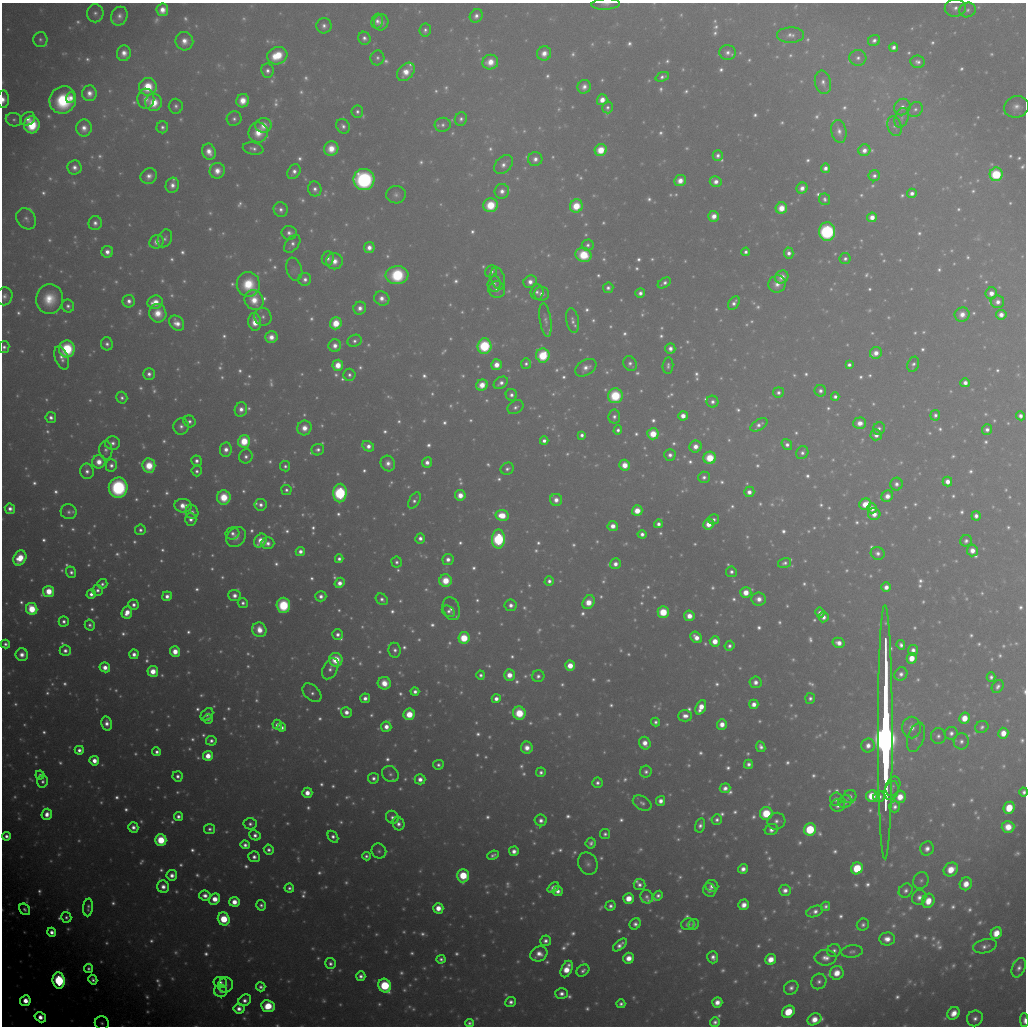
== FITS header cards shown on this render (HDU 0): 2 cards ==
NAXIS1  =                 1024 / Required FITS header
NAXIS2  =                 1024 / Required FITS header

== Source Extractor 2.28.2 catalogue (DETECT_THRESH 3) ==
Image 1024 x 1024 px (HDU 0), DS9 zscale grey, 1 PNG px = 1 image px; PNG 1028 x 1028 px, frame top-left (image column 1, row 1024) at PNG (2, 3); each listed source drawn as its Kron ellipse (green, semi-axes under 4 px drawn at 4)
Background 9990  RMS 58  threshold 174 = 3 sigma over >= 5 px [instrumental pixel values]
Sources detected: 1776; of the 1776, the 500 brightest by FLUX_AUTO listed and drawn (1276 fainter detections omitted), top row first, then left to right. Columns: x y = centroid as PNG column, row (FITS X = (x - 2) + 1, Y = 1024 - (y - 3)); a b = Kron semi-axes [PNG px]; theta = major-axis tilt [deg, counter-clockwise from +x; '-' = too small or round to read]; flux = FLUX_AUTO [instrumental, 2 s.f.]
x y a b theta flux
606 4 14 5 3 1.8e+04
955 8 10 8 4 3.0e+04
162 10 6 5 - 5.5e+04
968 10 8 7 - 1.7e+04
95 13 9 8 - 2.2e+04
119 16 9 8 - 3.2e+04
476 16 7 6 - 2.7e+04
377 21 8 5 76 2.4e+04
381 22 8 7 - 2.6e+04
324 26 7 7 - 2.6e+04
425 30 7 5 79 1.8e+04
790 35 13 7 1 3.1e+04
364 38 6 6 - 2.1e+04
40 40 7 7 - 1.6e+04
874 40 6 5 - 2.3e+04
184 41 9 9 - 5.3e+04
894 47 5 4 - 2.4e+04
728 52 8 7 - 2.7e+04
124 53 8 7 - 5.0e+04
544 53 7 7 - 5.1e+04
277 56 10 8 19 1.7e+05
377 58 7 7 - 1.7e+04
858 58 8 8 - 2.4e+04
490 62 8 7 - 7.5e+04
917 62 7 6 - 2.2e+04
267 71 7 6 - 2.4e+04
406 72 10 7 49 7.3e+04
662 77 7 4 21 1.9e+04
823 82 12 8 -77 3.1e+04
148 87 9 9 - 1.7e+05
584 87 7 6 - 3.5e+04
89 93 8 7 - 4.4e+04
70 98 5 4 - 3.0e+04
3 99 9 6 88 4.1e+04
146 99 10 8 -88 4.6e+04
63 100 14 13 - 3.4e+05
602 100 5 5 - 5.7e+04
243 101 7 6 - 7.7e+04
154 102 8 8 - 1.3e+05
176 106 7 7 - 1.9e+04
607 107 6 5 - 1.7e+04
902 107 8 7 - 2.8e+04
1016 107 12 10 15 4.1e+04
915 109 8 6 39 1.8e+04
357 112 6 6 - 1.8e+04
902 118 10 6 70 1.6e+04
28 119 8 6 35 3.8e+04
234 119 7 7 - 1.9e+04
461 119 7 6 - 1.9e+04
14 120 8 6 -12 1.7e+04
32 125 8 8 - 2.2e+05
264 125 8 7 - 6.1e+04
443 125 8 7 - 1.8e+04
343 126 8 6 -53 2.2e+04
895 126 10 7 -71 1.8e+04
162 127 6 6 - 1.9e+04
84 128 8 8 - 4.6e+04
839 131 11 7 -79 3.3e+04
258 132 10 9 - 9.3e+04
253 149 10 6 -10 2.4e+04
331 149 7 7 - 8.6e+04
601 150 6 6 - 1.4e+05
864 150 6 6 - 3.8e+04
209 152 8 6 -69 5.5e+04
718 155 5 5 - 2.2e+04
535 159 7 7 - 3.2e+04
504 165 11 7 47 3.2e+04
74 168 7 7 - 3.2e+04
825 168 5 4 - 2.8e+04
217 171 8 7 - 6.0e+04
294 172 8 6 57 2.9e+04
996 174 7 6 - 3.8e+05
149 176 8 7 - 3.7e+04
874 176 6 5 - 1.9e+04
364 180 11 10 - 8.6e+05
680 181 6 5 - 5.4e+04
716 182 6 5 - 3.6e+04
172 185 7 6 - 3.6e+04
802 188 5 5 - 3.7e+04
315 189 7 6 - 2.5e+04
502 191 7 7 - 3.5e+04
912 193 5 4 - 2.8e+04
396 195 9 8 - 2.2e+04
824 199 6 5 - 1.6e+04
491 205 7 7 - 1.7e+05
576 206 7 6 - 1.5e+05
781 208 6 5 - 8.5e+04
281 210 7 7 - 2.4e+04
714 216 5 5 - 5.1e+04
872 217 5 4 - 5.6e+04
26 219 11 9 -51 2.4e+04
95 223 7 6 - 2.7e+04
827 231 9 8 - 7.8e+05
289 233 7 7 - 2.5e+04
165 238 9 7 64 1.8e+04
156 242 7 6 - 3.8e+04
292 244 10 6 53 2.2e+04
588 245 6 5 - 1.7e+04
369 248 5 5 - 4.3e+04
107 252 6 6 - 3.9e+04
746 252 4 4 - 1.8e+04
789 253 5 4 - 2.7e+04
583 255 8 7 - 2.1e+05
328 258 7 6 - 2.2e+04
845 259 5 5 - 1.7e+04
334 261 8 8 - 5.4e+04
294 269 12 7 -72 1.9e+04
491 271 6 5 - 2.0e+04
397 275 11 9 5 3.4e+05
782 277 7 6 - 4.6e+04
498 278 11 7 -73 2.0e+04
305 279 6 6 - 2.6e+04
530 282 7 6 - 4.0e+04
664 283 7 4 32 2.0e+04
248 284 12 11 - 1.8e+05
494 284 8 6 87 1.6e+04
777 284 9 8 - 4.3e+04
608 288 5 5 - 2.0e+04
497 290 8 8 - 2.9e+04
537 292 7 6 - 1.9e+04
640 293 5 4 - 2.5e+04
991 293 6 5 - 4.9e+04
541 294 7 7 - 2.8e+04
5 296 9 8 - 2.4e+04
49 299 15 13 78 1.3e+05
382 299 8 7 - 4.0e+04
254 300 10 9 - 9.3e+04
129 301 6 6 - 2.9e+04
155 302 8 6 16 7.6e+04
998 302 6 6 - 3.3e+04
734 303 7 5 56 2.5e+04
68 306 6 6 - 2.0e+04
360 308 6 6 - 3.5e+04
158 313 9 8 - 8.8e+04
962 314 7 7 - 5.0e+04
1001 315 5 5 - 4.1e+04
263 317 9 8 - 2.2e+04
545 320 17 5 -81 2.1e+04
573 321 12 6 -80 2.3e+04
255 322 9 6 -83 9.3e+04
177 323 8 6 -46 5.2e+04
336 323 6 6 - 1.3e+05
271 337 6 6 - 5.2e+04
355 341 7 6 - 1.9e+04
107 344 6 6 - 2.1e+04
335 346 6 6 - 3.9e+04
484 346 8 7 - 4.7e+05
4 347 6 5 - 1.9e+04
67 349 8 8 - 3.7e+05
670 349 5 5 - 3.2e+04
876 353 6 5 - 4.7e+04
543 355 7 6 - 2.9e+05
62 358 12 6 -69 3.5e+04
526 364 5 5 - 1.6e+04
630 364 8 6 -61 2.0e+04
913 364 8 5 70 1.7e+04
338 365 5 5 - 9.1e+04
496 365 5 5 - 6.3e+04
849 365 4 4 - 1.9e+04
668 366 8 5 84 1.7e+04
586 368 11 7 32 3.9e+04
149 374 6 6 - 2.5e+04
349 375 6 6 - 1.8e+04
501 383 8 5 34 2.8e+04
965 383 4 4 - 3.1e+04
482 385 6 5 - 8.4e+04
820 391 6 5 - 2.3e+04
778 392 5 5 - 2.0e+04
511 395 6 5 - 2.3e+04
615 396 7 7 - 2.6e+05
835 397 4 4 - 1.9e+04
122 398 6 5 - 1.7e+04
712 402 6 6 - 2.2e+04
515 407 8 6 33 1.9e+04
241 409 7 6 - 3.9e+04
935 415 5 5 - 1.8e+04
683 416 5 4 - 5.2e+04
1020 416 5 4 - 2.5e+04
51 417 5 5 - 2.5e+04
614 417 7 6 - 2.0e+04
190 421 6 5 - 1.8e+04
860 423 6 5 - 5.1e+04
759 425 9 5 30 2.6e+04
181 426 8 8 - 2.5e+04
304 428 7 7 - 6.5e+04
879 428 6 5 - 1.7e+04
618 430 5 4 - 1.9e+04
987 430 5 5 - 2.3e+04
653 434 5 5 - 1.3e+05
582 435 4 4 - 2.1e+04
876 435 6 5 - 3.6e+04
244 441 6 6 - 1.7e+05
544 441 4 4 - 2.4e+04
112 443 7 6 - 2.6e+04
787 444 6 5 - 2.3e+04
368 446 6 5 - 3.8e+04
695 447 6 6 - 4.7e+04
106 450 9 6 -86 1.8e+04
226 450 7 6 - 4.0e+04
318 450 6 5 - 2.2e+04
802 453 7 6 - 2.0e+04
670 455 6 5 - 2.6e+04
246 456 7 6 - 2.1e+04
710 458 6 6 - 1.8e+05
196 461 5 5 - 2.4e+04
99 462 7 6 - 6.8e+04
427 462 5 5 - 3.4e+04
388 463 8 7 - 3.6e+04
111 465 6 5 - 2.3e+04
625 465 5 5 - 7.5e+04
149 466 7 6 - 1.4e+05
285 466 5 5 - 1.6e+04
507 469 7 6 - 1.8e+04
87 471 8 7 - 2.7e+04
197 471 5 5 - 1.7e+04
704 477 6 5 - 2.1e+04
947 481 5 5 - 4.3e+04
896 484 6 6 - 2.4e+04
118 488 10 9 - 6.5e+05
286 490 5 5 - 1.7e+04
749 492 5 5 - 3.4e+04
340 493 9 6 89 6.3e+05
460 495 5 5 - 6.4e+04
887 496 6 5 - 4.9e+04
224 497 7 6 - 1.6e+05
414 500 9 5 59 1.9e+04
556 500 6 6 - 4.2e+04
865 504 6 5 - 1.0e+05
261 505 6 6 - 2.6e+04
183 506 8 6 -6 6.5e+04
872 508 5 5 - 4.9e+04
10 509 5 5 - 3.2e+04
637 511 5 5 - 9.4e+04
69 512 8 7 - 1.9e+04
192 512 7 6 - 2.1e+04
874 514 6 6 - 5.6e+04
502 515 6 5 - 1.3e+05
976 516 5 4 - 2.6e+04
191 519 6 6 - 2.8e+04
714 519 5 5 - 1.6e+04
658 524 4 4 - 2.5e+04
708 524 5 5 - 6.2e+04
613 526 5 5 - 5.2e+04
140 530 5 5 - 1.8e+04
232 533 7 6 - 2.3e+04
642 534 4 4 - 2.5e+04
236 537 11 9 51 3.9e+04
420 538 5 5 - 2.8e+04
498 539 9 6 89 6.4e+05
260 541 7 5 57 7.2e+04
966 541 6 5 - 1.9e+04
268 543 6 6 - 2.9e+04
972 550 6 5 - 5.0e+04
300 551 5 4 - 3.1e+04
878 553 7 6 - 2.4e+04
20 558 8 6 61 1.3e+05
339 559 4 4 - 2.1e+04
448 559 5 5 - 3.3e+04
397 562 5 5 - 1.7e+04
784 563 7 5 17 1.7e+04
615 564 5 5 - 3.5e+04
71 572 6 5 - 2.0e+04
731 572 5 5 - 1.9e+04
445 581 6 6 - 1.3e+05
549 581 5 4 - 2.2e+04
340 583 5 4 - 4.4e+04
102 584 5 5 - 1.6e+04
886 587 5 4 - 3.6e+04
97 590 5 5 - 2.2e+04
49 591 5 5 - 1.3e+05
746 592 5 5 - 7.8e+04
91 594 5 4 - 2.9e+04
234 595 6 5 - 3.6e+04
167 596 5 4 - 3.4e+04
321 596 5 5 - 2.9e+04
382 599 6 5 - 2.1e+04
759 599 7 6 - 4.3e+04
589 602 7 5 59 1.0e+05
243 603 5 5 - 1.9e+04
134 605 5 5 - 2.6e+04
283 605 7 7 - 3.7e+05
511 605 6 5 - 3.0e+04
32 609 6 5 - 2.1e+05
451 609 12 8 -71 3.1e+04
448 611 7 5 -32 1.9e+04
127 612 6 5 - 7.2e+04
663 612 6 5 - 2.3e+05
820 613 5 4 - 2.8e+04
689 616 5 5 - 6.4e+04
824 617 5 5 - 2.7e+04
64 621 5 5 - 2.1e+04
90 625 5 5 - 1.7e+04
259 630 7 7 - 8.6e+04
338 634 5 5 - 2.7e+04
696 637 6 5 - 5.3e+04
464 638 6 5 - 2.3e+05
715 641 5 5 - 7.7e+04
839 643 6 5 - 4.2e+04
5 644 5 4 - 2.0e+04
901 645 5 4 - 2.0e+04
729 646 5 5 - 1.9e+04
395 650 7 6 - 2.1e+04
913 650 5 5 - 2.8e+04
65 651 5 5 - 2.7e+04
175 652 5 5 - 7.9e+04
134 654 5 4 - 3.5e+04
22 655 6 6 - 4.4e+04
912 658 5 5 - 8.3e+04
336 660 7 6 - 1.5e+05
570 666 5 5 - 9.1e+04
105 667 5 4 - 5.4e+04
330 669 11 7 61 2.9e+04
153 671 5 5 - 9.2e+04
901 674 7 6 - 2.5e+04
481 675 4 4 - 1.6e+04
509 675 5 5 - 6.9e+04
538 676 6 6 - 2.2e+04
991 677 4 4 - 1.7e+04
756 682 6 6 - 3.3e+04
384 683 6 6 - 8.9e+04
998 686 7 5 56 1.9e+04
415 692 4 4 - 2.3e+04
312 693 11 7 -44 2.5e+04
365 698 5 4 - 3.2e+04
810 698 5 5 - 1.7e+04
496 699 4 4 - 3.3e+04
754 704 5 4 - 3.9e+04
701 707 8 5 66 7.6e+04
346 712 5 5 - 4.0e+04
519 713 6 6 - 2.3e+05
207 714 7 5 47 2.2e+04
409 714 6 5 - 1.5e+05
685 716 7 6 - 3.8e+04
965 718 5 5 - 9.0e+04
208 719 5 4 - 1.8e+04
655 722 4 4 - 1.6e+04
107 723 7 5 -76 4.0e+04
722 724 5 5 - 5.2e+04
277 725 5 4 - 3.3e+04
282 727 4 4 - 2.1e+04
386 727 5 5 - 4.7e+04
982 727 7 6 - 1.6e+04
911 728 11 9 -89 5.3e+04
885 732 127 7 90 1.6e+07
951 733 6 6 - 2.5e+04
1003 733 5 5 - 6.6e+04
938 736 8 7 - 2.1e+04
916 737 15 8 71 3.2e+04
211 741 5 5 - 2.1e+04
961 741 8 7 - 2.4e+04
645 743 6 5 - 5.5e+04
868 745 7 6 - 4.2e+04
761 747 5 4 - 2.3e+04
527 748 6 6 - 5.2e+04
79 750 4 4 - 2.6e+04
157 752 4 4 - 2.2e+04
208 756 5 5 - 8.5e+04
94 761 5 5 - 5.4e+04
748 764 4 4 - 2.3e+04
438 765 5 4 - 1.7e+04
541 772 5 4 - 1.8e+04
646 772 6 5 - 1.8e+04
390 774 9 7 -38 1.8e+04
40 775 4 4 - 1.7e+04
178 776 5 5 - 2.2e+04
373 778 5 5 - 2.2e+04
420 779 5 5 - 3.7e+04
43 781 6 5 - 1.7e+04
597 783 5 5 - 2.0e+04
893 786 10 7 66 1.9e+04
725 788 5 5 - 3.1e+04
891 791 9 6 73 1.8e+04
1024 792 4 4 - 1.7e+04
307 793 5 5 - 6.1e+04
850 796 6 6 - 2.0e+04
872 796 6 5 - 1.4e+05
879 797 6 5 - 2.3e+04
900 797 6 6 - 8.3e+04
836 799 6 6 - 2.0e+04
661 801 5 4 - 3.4e+04
845 802 7 6 - 2.0e+04
642 803 10 6 -29 2.0e+04
838 805 7 6 - 2.6e+04
895 807 5 5 - 2.2e+04
1009 808 6 5 - 1.5e+05
766 813 6 6 - 2.4e+05
47 814 5 5 - 4.8e+04
178 816 4 4 - 2.5e+04
392 817 7 6 - 2.1e+04
541 820 6 6 - 3.0e+04
717 820 5 5 - 1.9e+04
776 821 9 8 - 2.7e+04
250 824 7 5 4 2.0e+04
398 824 6 5 - 2.9e+04
700 825 7 5 75 2.3e+04
133 827 5 5 - 3.0e+04
1008 827 6 6 - 9.0e+04
210 829 5 5 - 1.7e+04
810 829 6 6 - 4.0e+05
771 830 7 5 26 3.1e+04
605 834 5 5 - 1.6e+04
255 835 6 5 - 2.7e+04
6 836 4 4 - 2.4e+04
333 837 6 4 -56 2.4e+04
161 840 6 6 - 2.3e+05
591 843 5 5 - 1.9e+04
245 845 4 4 - 2.4e+04
927 849 7 6 - 3.4e+04
269 850 5 5 - 2.0e+04
379 851 7 7 - 1.6e+04
514 851 5 4 - 3.4e+04
493 855 6 4 23 1.8e+04
366 856 4 4 - 1.6e+04
254 857 5 5 - 2.6e+04
588 864 11 9 -66 2.7e+04
857 868 6 5 - 2.4e+05
743 869 5 5 - 3.4e+04
951 870 7 6 - 1.1e+05
172 875 5 5 - 3.8e+04
463 876 6 6 - 2.3e+05
921 880 8 7 - 1.6e+04
966 884 6 6 - 7.3e+04
639 885 6 5 - 2.1e+04
712 886 6 6 - 2.9e+04
163 887 6 6 - 4.1e+04
289 888 5 4 - 1.8e+04
553 888 6 4 39 3.3e+04
709 890 7 6 - 2.9e+04
785 890 6 5 - 3.3e+04
906 890 7 6 - 2.1e+04
558 891 5 5 - 3.3e+04
205 895 6 5 - 3.5e+04
658 896 5 4 - 2.0e+04
647 897 7 6 - 1.7e+04
919 897 8 7 - 3.1e+04
628 898 5 5 - 8.5e+04
214 899 6 5 - 7.7e+04
928 901 7 6 - 8.9e+04
234 902 5 5 - 6.6e+04
261 905 5 4 - 1.7e+04
744 905 5 5 - 5.0e+04
611 906 5 5 - 2.2e+04
825 906 5 4 - 1.6e+04
88 907 9 5 84 1.7e+04
438 908 5 5 - 6.1e+04
25 909 6 5 - 1.6e+04
815 912 8 5 20 2.7e+04
66 917 5 5 - 1.6e+04
224 919 6 5 - 2.3e+05
635 924 6 5 - 2.4e+04
688 924 7 5 17 2.2e+04
693 924 5 5 - 1.6e+04
863 925 6 5 - 1.7e+04
52 932 4 4 - 3.3e+04
996 933 6 5 - 9.1e+04
887 939 7 6 - 5.2e+04
546 941 5 5 - 2.3e+04
620 945 8 4 40 3.2e+04
985 946 12 7 13 2.7e+04
834 950 7 6 - 1.9e+04
852 952 11 6 6 1.7e+04
539 954 9 7 26 5.4e+04
713 957 6 5 - 3.0e+04
629 958 5 5 - 6.4e+04
825 958 11 8 -1 4.3e+04
441 959 4 4 - 1.7e+04
771 959 6 5 - 7.3e+04
330 963 5 5 - 2.0e+04
1019 968 10 6 66 3.0e+04
89 969 4 4 - 1.6e+04
567 969 9 5 64 9.9e+04
583 971 7 5 38 2.0e+04
837 973 7 6 - 8.2e+04
361 976 4 4 - 2.4e+04
93 980 5 4 - 1.9e+04
59 981 8 6 -82 8.0e+05
819 981 8 7 - 2.1e+04
220 982 6 5 - 2.2e+04
226 985 7 7 - 1.7e+04
385 986 7 6 - 4.9e+05
261 987 5 4 - 1.8e+04
791 988 7 6 - 2.5e+04
221 991 6 6 - 2.1e+04
561 993 6 5 - 2.9e+04
245 1000 7 5 34 2.8e+04
25 1001 5 5 - 7.8e+04
511 1002 5 5 - 2.5e+04
717 1002 5 5 - 5.0e+04
621 1004 4 4 - 1.9e+04
268 1006 7 6 - 1.7e+05
239 1009 5 5 - 3.5e+04
788 1012 7 5 42 1.4e+05
954 1013 7 5 49 6.6e+04
40 1017 6 4 -31 5.6e+04
975 1018 8 7 - 2.9e+04
814 1019 7 5 29 7.4e+04
1024 1020 7 3 -89 2.0e+04
715 1022 5 4 - 2.2e+04
102 1023 7 6 - 1.6e+04
469 1023 4 4 - 1.6e+04
At the frame edge (FLAGS 8, measured only in part): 6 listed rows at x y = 606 4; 3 99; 5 296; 4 347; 1024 792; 1024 1020
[1276 fainter detections neither listed nor drawn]

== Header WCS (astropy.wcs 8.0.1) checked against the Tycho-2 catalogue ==
Header WCS as astropy/WCSLIB reads it (applying the file's SIP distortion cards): RA---TAN-SIP/DEC--TAN-SIP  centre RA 21:57:28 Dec +11:52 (329.37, +11.86 deg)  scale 31.6 arcsec/px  FOV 538.8' x 537.9'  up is +118 deg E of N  parity flipped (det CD > 0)
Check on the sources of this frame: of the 60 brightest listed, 27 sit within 47.3 arcsec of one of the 180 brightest Tycho-2 stars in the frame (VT <= 8.37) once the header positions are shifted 8.54 arcsec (7.34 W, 4.36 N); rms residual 25.11 arcsec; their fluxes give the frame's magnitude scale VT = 20.34 - 2.5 log10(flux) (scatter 0.30 mag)
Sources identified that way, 175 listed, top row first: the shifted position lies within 47.3 arcsec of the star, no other Tycho-2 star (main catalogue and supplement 1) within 94.6 arcsec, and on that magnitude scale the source's flux lands within +1.5 / -3 mag of the star's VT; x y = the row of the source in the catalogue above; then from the Tycho-2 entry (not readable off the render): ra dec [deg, ICRS J2000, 3 dp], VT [Tycho-2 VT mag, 2 dp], TYC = Tycho-2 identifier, HIP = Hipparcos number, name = IAU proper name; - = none
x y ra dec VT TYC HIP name
324 26 334.032 +11.287 9.45 1145-623-1 - -
357 112 333.218 +11.391 9.31 1145-651-1 109658 -
996 174 330.033 +6.717 5.97 564-1847-1 108612 -
874 176 330.528 +7.664 9.38 1135-459-1 - -
364 180 332.656 +11.625 5.96 1144-1415-1 109471 -
912 193 330.234 +7.448 8.80 564-3-1 108678 -
396 195 332.395 +11.443 10.91 1144-283-1 - -
781 208 330.663 +8.515 7.87 1135-27-1 - -
872 217 330.212 +7.852 7.99 1135-489-1 108663 -
827 231 330.288 +8.257 5.80 1135-877-1 108699 -
369 248 332.098 +11.870 8.47 1144-1408-1 - -
746 252 330.470 +8.972 9.38 1135-132-1 - -
789 253 330.279 +8.644 8.92 1135-1052-1 108696 -
583 255 331.130 +10.240 7.03 1139-952-1 108963 -
491 271 331.389 +11.026 9.31 1140-103-1 - -
397 275 331.761 +11.768 7.04 1144-731-1 109181 -
782 277 330.122 +8.796 9.16 1135-402-1 - -
498 278 331.314 +11.000 10.75 1140-213-1 - -
664 283 330.567 +9.725 9.52 1139-1438-1 - -
494 284 331.280 +11.055 9.94 1140-343-1 - -
777 284 330.083 +8.864 9.89 1135-186-1 - -
497 290 331.222 +11.057 9.65 1139-348-1 - -
537 292 331.035 +10.758 10.01 1139-938-1 - -
640 293 330.587 +9.959 9.34 1139-435-1 - -
734 303 330.115 +9.279 9.43 1135-394-1 108633 -
360 308 331.658 +12.197 9.12 1144-950-1 109154 -
336 323 331.641 +12.445 7.25 1144-338-1 109147 -
355 341 331.420 +12.377 9.65 1144-1224-1 109067 -
484 346 330.829 +11.387 5.81 1143-506-1 108875 -
543 355 330.506 +10.974 6.35 1139-756-1 108766 -
526 364 330.513 +11.139 9.65 1139-64-1 - -
338 365 331.300 +12.605 7.53 1144-1268-1 109024 -
496 365 330.628 +11.371 8.12 1143-1366-1 108806 -
668 366 329.891 +10.048 10.75 1139-1030-1 - -
586 368 330.230 +10.694 9.75 1139-291-1 108674 -
501 383 330.467 +11.409 9.27 1143-1146-1 - -
482 385 330.530 +11.568 7.84 1143-1548-1 - -
511 395 330.326 +11.381 9.50 1143-210-1 - -
515 407 330.211 +11.404 10.02 1143-208-1 - -
618 430 329.600 +10.698 9.55 1139-707-1 - -
582 435 329.712 +11.000 9.23 1139-246-1 - -
544 441 329.826 +11.315 9.12 1143-602-1 - -
368 446 330.524 +12.705 8.67 1143-619-1 108775 -
246 456 330.964 +13.699 9.83 1147-84-1 - -
427 462 330.147 +12.316 8.98 1143-1525-1 - -
388 463 330.305 +12.623 9.71 1143-231-1 - -
625 465 329.293 +10.790 8.23 1126-1585-1 - -
285 466 330.719 +13.433 9.63 1147-1028-1 - -
286 490 330.525 +13.522 9.59 1147-418-1 - -
340 493 330.272 +13.120 5.64 1143-1614-1 108693 -
460 495 329.744 +12.194 8.32 1143-700-1 - -
224 497 330.733 +14.039 7.68 1147-981-1 108843 -
414 500 329.895 +12.575 9.76 1143-1029-1 - -
556 500 329.306 +11.466 8.99 1130-1729-1 108367 -
261 505 330.516 +13.783 9.41 1147-1625-1 - -
232 533 330.408 +14.121 9.59 1147-797-1 - -
236 537 330.361 +14.108 10.28 1147-1337-1 - -
420 538 329.570 +12.682 9.19 1143-89-1 - -
498 539 329.235 +12.076 5.54 1130-1972-1 108339 -
260 541 330.232 +13.931 8.46 1147-1554-1 - -
268 543 330.177 +13.887 9.65 1147-1401-1 - -
300 551 329.973 +13.668 8.97 1147-186-1 - -
339 559 329.751 +13.397 9.30 1147-1056-1 - -
448 559 329.286 +12.554 9.19 1130-1806-1 - -
397 562 329.480 +12.964 9.69 1143-701-1 108432 -
445 581 329.127 +12.659 7.86 1130-1661-1 108307 -
549 581 328.688 +11.853 9.33 1130-910-1 - -
340 583 329.554 +13.494 8.59 1147-676-1 - -
167 596 330.182 +14.889 8.82 1147-731-1 - -
321 596 329.527 +13.695 9.45 1147-116-1 - -
382 599 329.249 +13.233 9.71 1134-2137-1 - -
589 602 328.354 +11.634 7.92 1130-768-1 108051 -
243 603 329.806 +14.327 9.79 1147-559-1 - -
134 605 330.257 +15.181 9.05 1680-1954-1 108686 -
283 605 329.614 +14.022 6.68 1147-1405-1 108471 -
511 605 328.656 +12.253 9.21 1130-1130-1 - -
451 609 328.878 +12.730 9.86 1130-317-1 - -
448 611 328.870 +12.762 9.83 1130-914-1 - -
696 637 327.624 +10.935 8.71 1126-185-1 107811 -
464 638 328.592 +12.751 6.61 1130-233-1 108127 -
175 652 329.704 +15.054 8.07 1679-2075-1 108498 -
134 654 329.857 +15.384 8.81 1679-1903-1 - -
336 660 328.956 +13.839 7.86 1134-801-1 108249 -
570 666 327.928 +12.036 7.63 1130-1171-1 107903 -
105 667 329.875 +15.662 8.21 1679-1151-1 108563 -
153 671 329.639 +15.307 7.91 1679-1928-1 108483 -
481 675 328.224 +12.772 9.57 1130-1034-1 - -
509 675 328.105 +12.547 8.29 1130-1367-1 - -
538 676 327.976 +12.327 9.64 1130-513-1 - -
384 683 328.565 +13.557 8.64 1134-1052-1 - -
415 692 328.367 +13.351 9.42 1134-1772-1 - -
496 699 327.971 +12.747 8.74 1130-61-1 - -
965 718 325.893 +9.172 7.87 1121-1053-1 - -
655 722 327.123 +11.597 9.84 1129-139-1 - -
722 724 326.832 +11.089 8.59 1125-836-1 - -
386 727 328.207 +13.716 8.54 1134-1734-1 108001 -
951 733 325.829 +9.337 9.58 1121-57-1 - -
1003 733 325.619 +8.931 8.31 1121-1005-1 107169 -
938 736 325.859 +9.449 9.77 1125-295-1 - -
868 745 326.068 +10.034 8.81 1125-2001-1 - -
761 747 326.491 +10.875 9.81 1125-1972-1 - -
527 748 327.451 +12.707 9.76 1130-312-1 - -
79 750 329.316 +16.198 9.09 1679-883-1 - -
748 764 326.406 +11.042 9.78 1125-262-1 - -
438 765 327.683 +13.466 9.81 1134-1598-1 - -
541 772 327.195 +12.696 9.64 1129-1861-1 - -
646 772 326.768 +11.874 10.53 1129-1223-1 - -
40 775 329.283 +16.602 9.56 1679-14-1 108360 -
43 781 329.219 +16.609 9.93 1679-74-1 - -
597 783 326.879 +12.296 9.77 1129-1495-1 - -
850 796 325.738 +10.380 9.72 1125-938-1 - -
872 796 325.654 +10.208 7.59 1125-1349-1 107184 -
879 797 325.619 +10.152 9.68 1125-1675-1 - -
900 797 325.532 +9.992 8.47 1125-1426-1 - -
836 799 325.774 +10.501 9.43 1125-201-1 - -
661 801 326.475 +11.877 8.86 1129-1994-1 107461 -
845 802 325.717 +10.439 9.55 1125-1007-1 - -
838 805 325.716 +10.512 9.33 1125-1586-1 - -
895 807 325.475 +10.073 9.42 1124-45-1 - -
766 813 325.943 +11.101 7.31 1125-772-1 107280 -
541 820 326.812 +12.891 9.42 1129-124-1 - -
717 820 326.095 +11.513 10.22 1129-269-1 - -
776 821 325.842 +11.054 9.81 1125-1925-1 - -
398 824 327.375 +14.016 9.94 1133-1681-1 - -
810 829 325.637 +10.824 6.03 1125-925-1 107173 -
771 830 325.793 +11.127 9.33 1125-1382-1 - -
605 834 326.439 +12.444 9.66 1129-1647-1 - -
6 836 328.931 +17.109 9.10 1683-182-1 108246 -
333 837 327.548 +14.578 9.62 1134-354-1 - -
927 849 325.015 +9.987 8.96 1124-904-1 - -
514 851 326.676 +13.226 8.94 1133-839-1 - -
588 864 326.269 +12.699 10.53 1129-1677-1 107390 -
743 869 325.597 +11.505 8.92 1129-433-1 - -
463 876 326.693 +13.720 6.70 1133-1901-1 107531 -
639 885 325.892 +12.377 9.68 1129-1368-1 - -
712 886 325.587 +11.818 9.98 1129-1921-1 107157 -
163 887 327.856 +16.100 9.43 1666-644-1 - -
553 888 326.224 +13.062 9.02 1129-572-1 107375 -
709 890 325.562 +11.853 9.86 1129-1680-1 - -
785 890 325.256 +11.263 9.32 1128-1642-1 107062 -
558 891 326.177 +13.043 9.32 1129-1881-1 - -
658 896 325.731 +12.276 9.54 1129-1271-1 - -
647 897 325.771 +12.370 11.13 1129-925-1 - -
628 898 325.827 +12.518 7.90 1129-1437-1 107246 -
234 902 327.434 +15.608 8.35 1666-206-1 107753 -
744 905 325.308 +11.643 8.44 1128-960-1 - -
611 906 325.842 +12.689 9.74 1129-466-1 - -
88 907 328.016 +16.757 10.43 1679-1456-1 - -
66 917 328.017 +16.974 9.78 1683-1731-1 - -
635 924 325.596 +12.567 9.25 1129-928-1 - -
688 924 325.381 +12.160 9.90 1128-1547-1 - -
693 924 325.357 +12.114 9.99 1128-1929-1 - -
52 932 327.959 +17.147 8.81 1670-902-1 107917 -
546 941 325.829 +13.336 9.71 1133-541-1 - -
620 945 325.489 +12.781 9.10 1128-713-1 - -
629 958 325.349 +12.756 8.46 1128-607-1 107085 -
441 959 326.111 +14.226 9.77 1133-1929-1 - -
771 959 324.765 +11.650 8.32 1128-1656-1 106902 -
330 963 326.534 +15.106 9.85 1666-1195-1 - -
89 969 327.508 +17.005 10.00 1670-86-1 - -
567 969 325.511 +13.289 8.27 1132-1070-1 107131 -
361 976 326.307 +14.920 9.40 1133-234-1 107401 -
59 981 327.536 +17.286 5.38 1670-919-1 107788 -
220 982 326.842 +16.037 9.75 1666-664-1 - -
385 986 326.131 +14.772 6.02 1133-1258-1 107350 -
261 987 326.637 +15.742 9.39 1666-447-1 - -
221 991 326.770 +16.071 10.01 1666-409-1 - -
561 993 325.341 +13.420 9.35 1132-500-1 - -
245 1000 326.594 +15.921 9.43 1666-54-1 - -
511 1002 325.482 +13.851 9.47 1132-1278-1 - -
717 1002 324.638 +12.238 8.92 1128-1479-1 - -
621 1004 325.018 +12.996 9.97 1128-81-1 - -
239 1009 326.551 +15.998 9.23 1666-337-1 107482 -
40 1017 327.317 +17.573 8.52 1670-488-1 107720 -
715 1022 324.492 +12.334 9.61 1128-603-1 - -